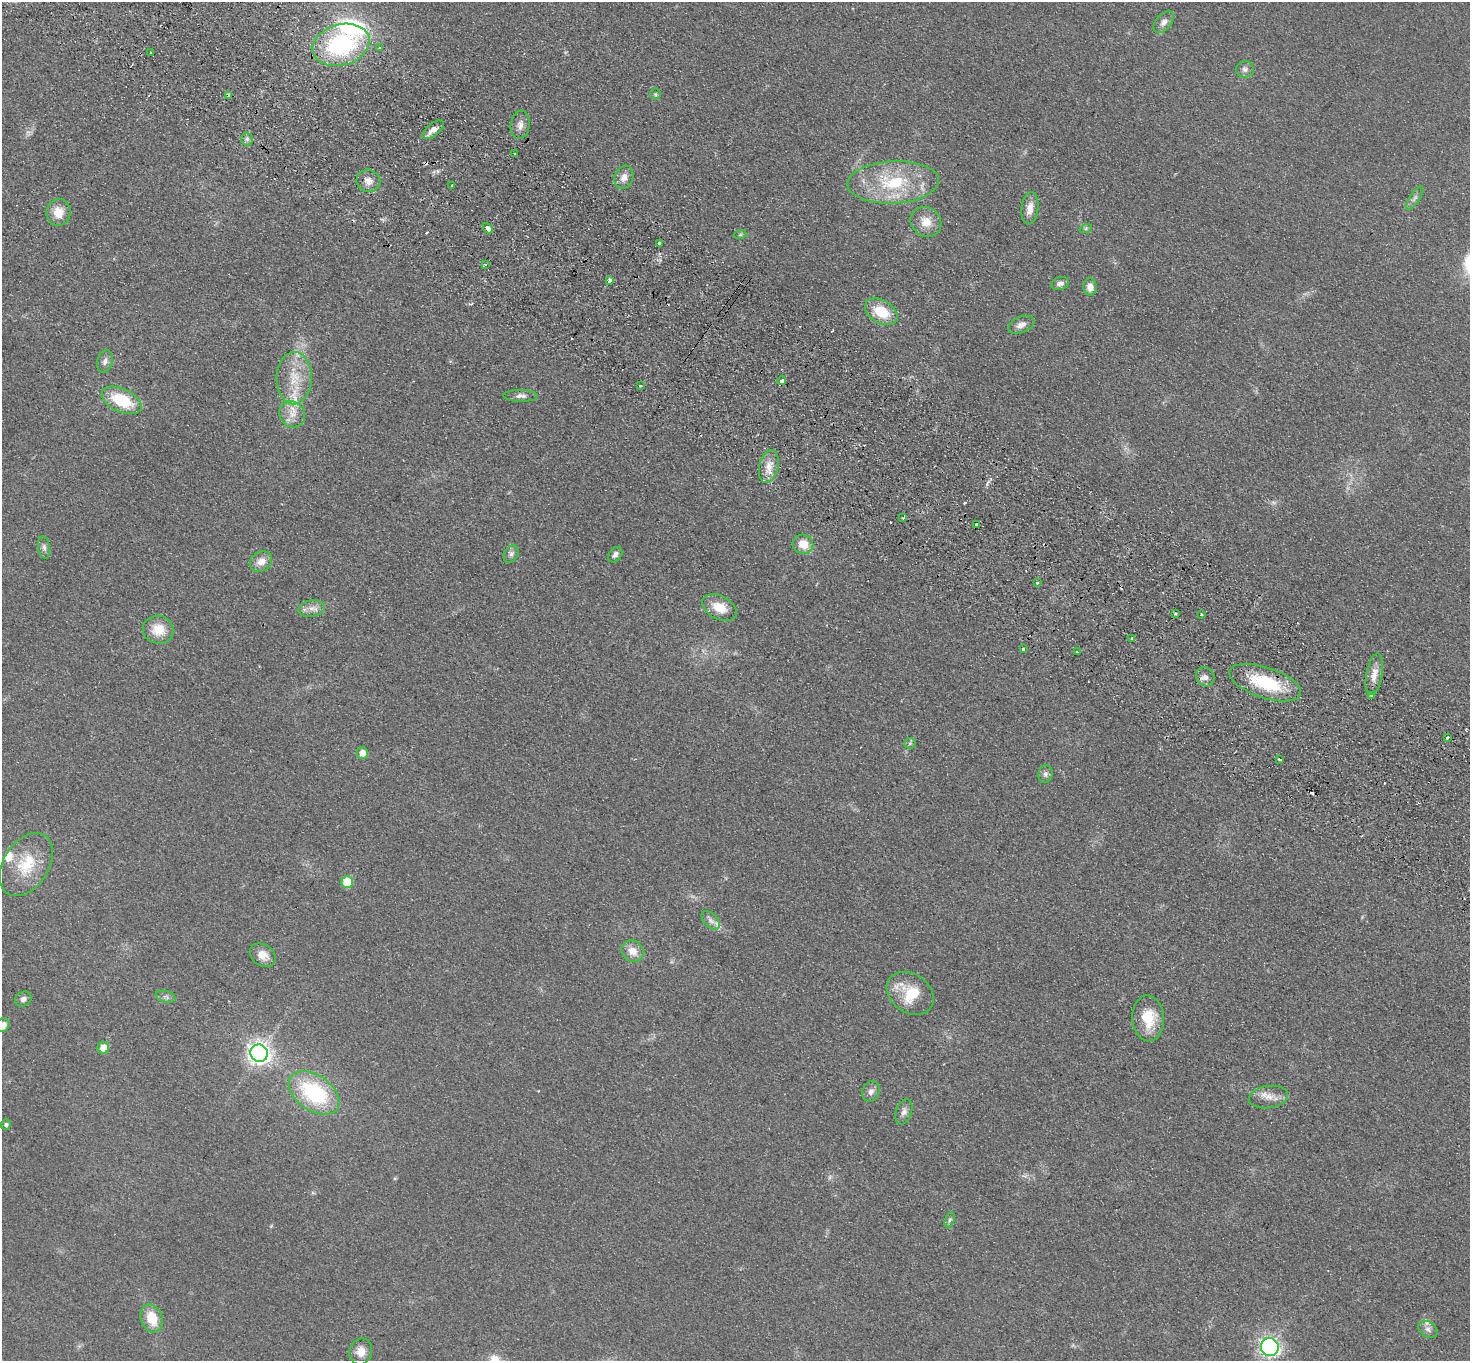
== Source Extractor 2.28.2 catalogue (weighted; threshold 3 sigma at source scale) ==
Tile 11 of 4 x 4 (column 3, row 3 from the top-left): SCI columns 2972-4439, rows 1562-2920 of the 5942 x 5980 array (HDU 1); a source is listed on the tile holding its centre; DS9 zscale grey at full resolution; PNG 1472 x 1363 px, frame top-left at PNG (2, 2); each listed source drawn as its Kron ellipse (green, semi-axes under 4 px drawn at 4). Shown black and unused: <1% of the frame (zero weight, under 2 of 3 exposures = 3% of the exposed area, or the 3 px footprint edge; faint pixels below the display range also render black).
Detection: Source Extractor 2.28.2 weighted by HDU 2 'WHT'; one run over the whole footprint, this tile lists its part. Background 0.0876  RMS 0.0099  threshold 0.0445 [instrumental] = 3 sigma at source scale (4.5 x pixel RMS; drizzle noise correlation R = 1.50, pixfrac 1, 0.05/0.05 arcsec/px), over >= 5 px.
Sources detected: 101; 2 too faint to see at this stretch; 12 cosmic-ray / hot-pixel residue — neither listed nor drawn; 3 inside a brighter listed object's ellipse — not listed separately; the other 84 listed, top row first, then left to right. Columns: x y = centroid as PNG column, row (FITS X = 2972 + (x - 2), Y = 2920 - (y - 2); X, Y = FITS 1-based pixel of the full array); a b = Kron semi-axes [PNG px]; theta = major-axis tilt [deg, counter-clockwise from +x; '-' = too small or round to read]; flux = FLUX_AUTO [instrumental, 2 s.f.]
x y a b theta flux
1164 22 13 7 50 5.8
341 45 29 20 16 110
380 48 3 3 - 3.2
151 53 3 3 - 3.1
1245 69 9 8 - 4
655 94 5 5 - 1.4
229 95 4 4 - 6.2
520 125 14 9 82 7
433 130 13 6 40 7.7
247 139 6 6 - 2.4
515 154 3 3 - 2.1
624 177 12 9 70 7.9
368 181 12 11 - 8.2
893 182 46 21 3 66
452 186 4 3 - 2.7
1415 198 13 5 57 3.6
1030 208 16 8 83 9.8
58 212 14 12 86 15
926 222 16 14 -36 14
488 228 6 3 -47 29
1086 228 6 4 19 1.4
740 235 6 4 18 1.5
659 243 3 3 - 8.8
485 264 3 3 - 2.3
610 280 3 3 - 5.5
1060 283 9 6 19 3.9
1090 287 8 6 -85 8.6
881 312 17 11 -30 29
1021 325 14 8 22 6.7
105 361 11 7 76 4.7
294 378 26 17 89 30
782 380 4 3 - 44
640 385 3 3 - 3.1
521 396 17 6 -1 4.8
122 400 21 11 -24 42
292 414 13 12 - 12
769 467 16 9 77 11
903 518 3 3 - 1.1
977 524 3 2 - 1.9
803 544 10 9 - 16
44 547 11 6 -81 3.6
511 554 9 6 59 3.6
615 555 8 6 53 3.6
261 562 12 9 34 9.1
1038 583 3 3 - 3.2
311 608 13 8 10 6.8
719 608 19 11 -27 18
1175 613 3 3 - 2.6
1201 614 3 3 - 1.9
158 630 15 14 - 19
1132 638 4 3 - 1.1
1023 649 3 3 - 3
1077 652 3 2 - 1.1
1374 674 21 8 80 9.5
1205 677 10 8 -46 5
1265 683 37 15 -18 59
1371 695 3 3 - 1.2
1448 738 3 3 - 3.7
910 743 6 5 - 1.7
362 753 6 5 - 8.3
1279 759 3 2 - 1.7
1045 774 9 7 80 3.4
26 864 35 22 57 39
347 882 6 6 - 31
711 920 11 6 -45 4.9
633 951 12 10 -35 11
263 955 14 10 -36 10
910 993 25 19 -35 36
166 997 10 5 -14 2.8
23 999 8 7 - 3.7
1148 1018 23 16 -86 28
3 1025 7 6 - 6.8
103 1048 6 6 - 14
259 1053 9 8 - 600
871 1091 10 8 66 4.8
314 1093 28 17 -35 87
1268 1097 20 11 8 11
904 1112 13 7 70 4.8
6 1124 5 5 - 1.9
950 1220 8 5 70 2.3
151 1318 14 10 -70 24
1428 1329 11 7 -37 4.6
1270 1347 9 8 - 290
361 1352 13 11 71 11
Overlapping masked pixels (flux is a lower limit): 3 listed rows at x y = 229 95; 782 380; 1265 683
Isophote crosses this tile's border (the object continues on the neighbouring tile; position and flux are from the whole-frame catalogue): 1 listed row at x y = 3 1025